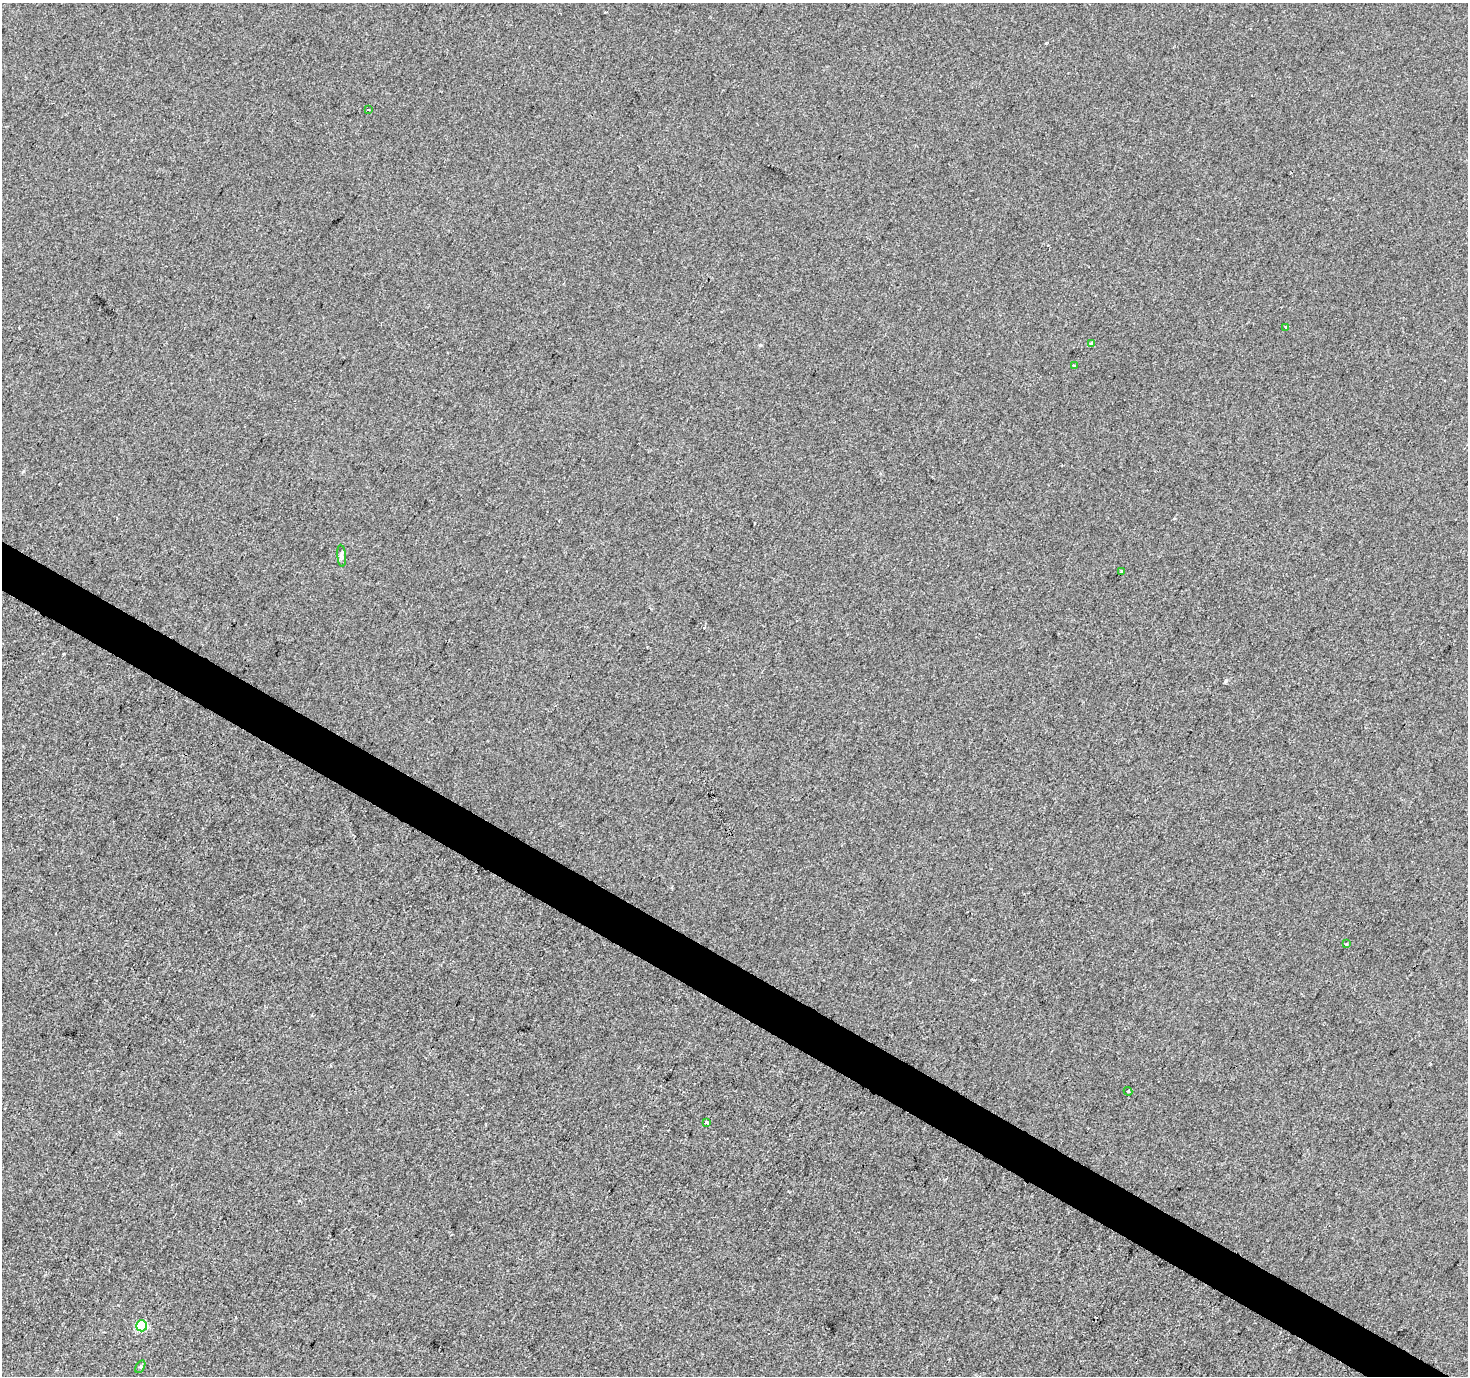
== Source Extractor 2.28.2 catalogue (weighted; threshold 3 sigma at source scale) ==
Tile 6 of 4 x 4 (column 2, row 2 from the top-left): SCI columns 1472-2937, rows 3004-4377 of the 5869 x 5942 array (HDU 1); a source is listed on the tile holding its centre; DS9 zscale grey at full resolution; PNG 1470 x 1378 px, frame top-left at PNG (2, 3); each listed source drawn as its Kron ellipse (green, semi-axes under 4 px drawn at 4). Shown black and unused: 3% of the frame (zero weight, under 2 of 3 exposures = <1% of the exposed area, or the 3 px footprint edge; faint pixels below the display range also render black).
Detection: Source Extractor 2.28.2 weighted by HDU 2 'WHT'; one run over the whole footprint, this tile lists its part. Background 0.00154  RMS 0.0057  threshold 0.0256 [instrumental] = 3 sigma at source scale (4.5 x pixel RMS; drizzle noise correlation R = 1.50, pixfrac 1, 0.0396/0.0396 arcsec/px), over >= 5 px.
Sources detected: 14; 3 cosmic-ray / hot-pixel residue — neither listed nor drawn; the other 11 listed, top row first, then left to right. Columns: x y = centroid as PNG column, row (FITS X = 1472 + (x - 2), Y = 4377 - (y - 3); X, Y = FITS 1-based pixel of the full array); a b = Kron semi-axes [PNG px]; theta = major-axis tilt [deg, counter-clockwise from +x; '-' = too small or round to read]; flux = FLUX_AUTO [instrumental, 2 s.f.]
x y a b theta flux
368 109 3 2 - 0.36
1286 327 3 3 - 0.8
1091 343 3 3 - 2.4
1075 365 3 3 - 1.4
342 556 11 4 -85 1.4
1121 571 3 3 - 3.7
1346 944 4 3 - 0.56
1128 1091 4 4 - 0.68
706 1123 3 3 - 11
142 1326 5 5 - 40
140 1367 7 4 58 0.85
Unlisted compact peaks at least as high as the median listed source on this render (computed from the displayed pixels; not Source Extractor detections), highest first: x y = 1226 680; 760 345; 1046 43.